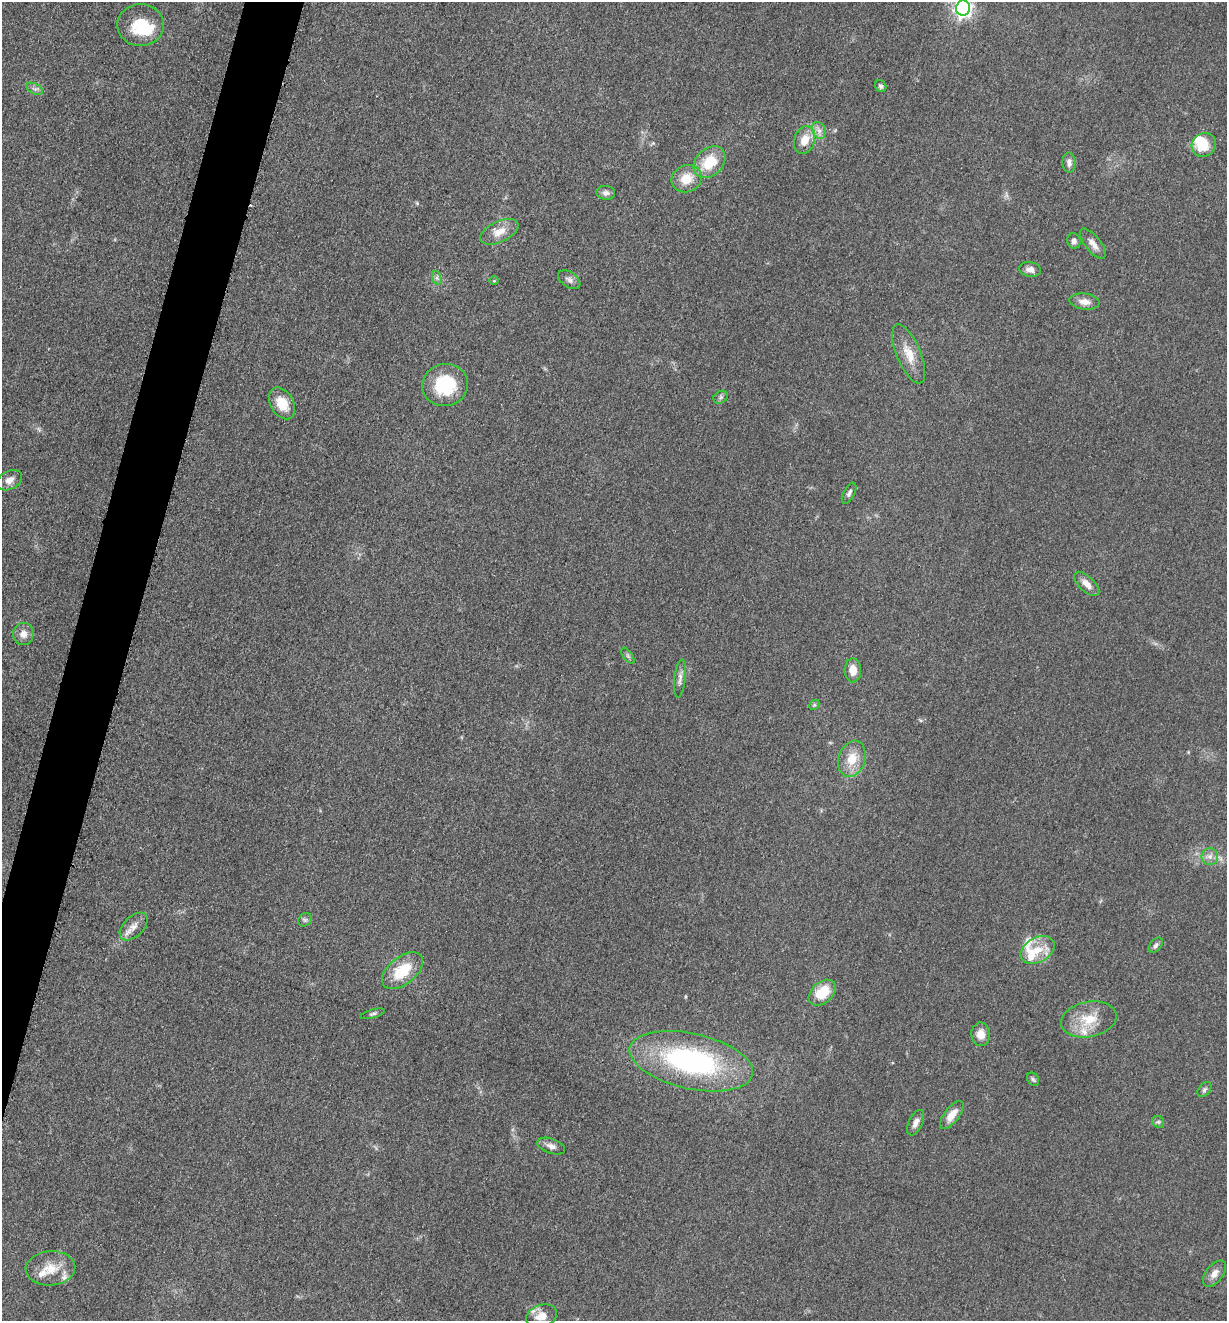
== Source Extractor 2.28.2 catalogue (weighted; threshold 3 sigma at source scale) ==
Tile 7 of 4 x 4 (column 3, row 2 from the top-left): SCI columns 2715-3939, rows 2649-3967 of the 5306 x 5294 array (HDU 1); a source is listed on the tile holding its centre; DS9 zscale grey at full resolution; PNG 1229 x 1323 px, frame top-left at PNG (2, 2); each listed source drawn as its Kron ellipse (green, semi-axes under 4 px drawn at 4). Shown black and unused: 4% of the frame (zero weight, under 3 of 5 exposures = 1% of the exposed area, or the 3 px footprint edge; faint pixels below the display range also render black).
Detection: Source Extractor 2.28.2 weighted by HDU 2 'WHT'; one run over the whole footprint, this tile lists its part. Background 0.0505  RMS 0.0057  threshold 0.0256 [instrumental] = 3 sigma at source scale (4.5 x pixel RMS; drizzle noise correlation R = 1.50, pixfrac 1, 0.05/0.05 arcsec/px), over >= 5 px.
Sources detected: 60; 1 inside a brighter object's white glare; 1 cosmic-ray / hot-pixel residue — neither listed nor drawn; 6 inside a brighter listed object's ellipse — not listed separately; the other 52 listed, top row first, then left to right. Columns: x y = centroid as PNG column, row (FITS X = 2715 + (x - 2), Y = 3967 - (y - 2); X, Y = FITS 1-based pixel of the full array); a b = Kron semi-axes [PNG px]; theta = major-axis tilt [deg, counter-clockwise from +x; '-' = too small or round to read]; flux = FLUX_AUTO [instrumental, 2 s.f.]
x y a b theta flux
963 8 8 7 - 250
141 25 23 21 0 23
881 86 6 5 - 1.4
35 89 9 5 -26 1.8
819 130 9 6 -68 2.7
805 140 14 10 73 8.2
1204 145 12 11 - 14
710 162 18 13 45 18
1069 163 10 6 -89 2.5
687 179 15 13 24 11
606 193 9 7 -6 2.4
499 232 20 10 25 7.2
1074 241 8 6 -75 2.2
1093 243 18 7 -51 4.3
1030 269 11 7 -9 3.4
437 278 7 4 -72 1.3
569 280 12 7 -35 2.5
494 281 5 3 - 0.52
1084 302 15 8 -6 4.6
909 354 32 12 -67 11
445 385 23 21 8 31
721 397 7 6 - 1.4
282 403 17 11 -60 12
9 480 13 9 27 4
849 493 11 5 63 1.8
1087 584 16 7 -44 4.8
23 634 11 10 - 4.5
628 656 9 4 -55 1.2
853 670 12 8 -89 6.3
680 678 19 5 83 2.9
814 705 6 4 44 0.72
852 759 18 13 72 11
1210 857 8 8 - 2.8
305 920 7 6 - 1.4
134 926 17 10 44 5.1
1156 945 9 5 50 1.6
1037 950 18 12 28 11
402 971 24 13 39 19
822 993 16 10 41 14
373 1014 12 4 15 1.3
1089 1019 28 17 11 15
981 1034 12 9 -89 5.9
691 1061 63 27 -12 120
1033 1079 7 5 -61 1.3
1204 1090 8 6 51 1.4
952 1115 17 7 52 6.8
1158 1122 6 5 - 1.2
916 1123 13 7 66 3.3
551 1146 14 7 -19 3.1
50 1268 25 17 3 12
1214 1274 15 8 52 4.2
541 1316 16 11 19 7.5
Isophote crosses this tile's border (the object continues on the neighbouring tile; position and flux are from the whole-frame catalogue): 1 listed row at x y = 963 8